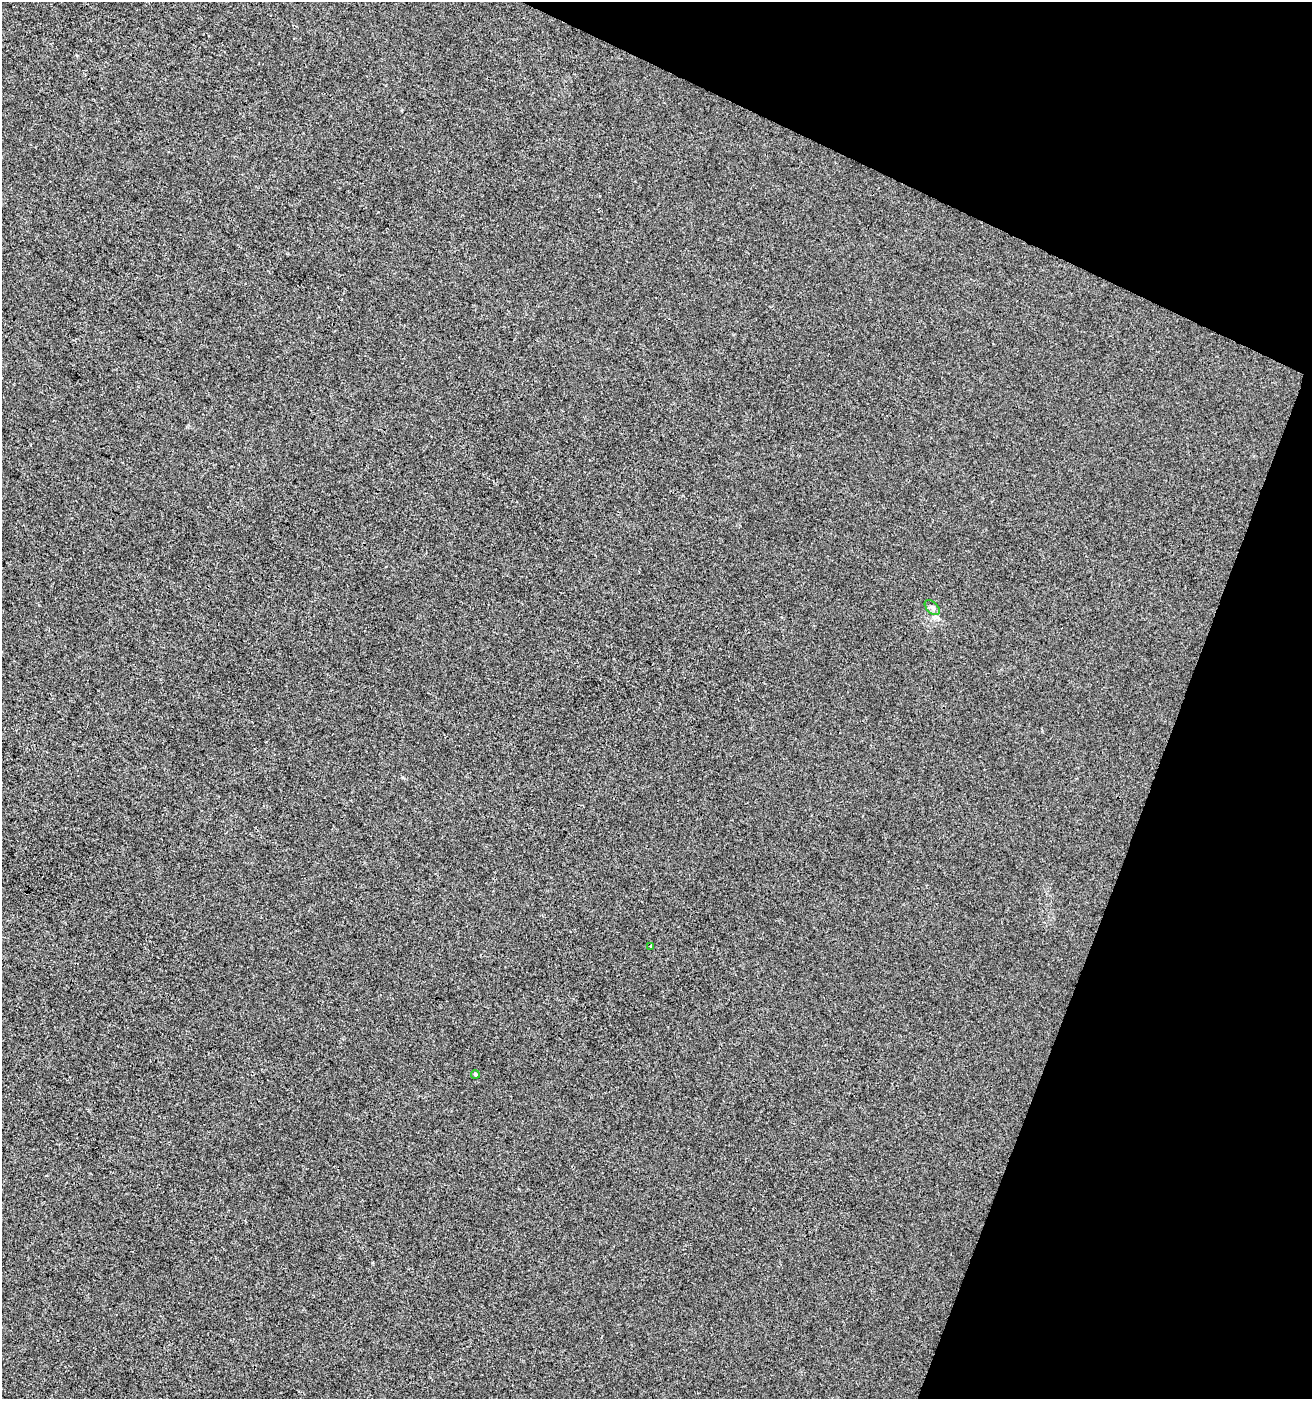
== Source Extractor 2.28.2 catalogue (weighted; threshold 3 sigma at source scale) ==
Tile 8 of 4 x 4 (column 4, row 2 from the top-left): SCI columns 4139-5448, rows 2802-4198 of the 5721 x 5596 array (HDU 1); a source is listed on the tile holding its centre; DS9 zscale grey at full resolution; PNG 1314 x 1401 px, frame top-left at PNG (2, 2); each listed source drawn as its Kron ellipse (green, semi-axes under 4 px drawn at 4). Shown black and unused: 19% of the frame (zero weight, under 3 of 4 exposures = <1% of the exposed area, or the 3 px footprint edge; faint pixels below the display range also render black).
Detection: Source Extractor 2.28.2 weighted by HDU 2 'WHT'; one run over the whole footprint, this tile lists its part. Background -5.16e-04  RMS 0.0034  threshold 0.0155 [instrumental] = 3 sigma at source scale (4.5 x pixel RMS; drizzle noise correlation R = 1.50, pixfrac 1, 0.0396/0.0396 arcsec/px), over >= 5 px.
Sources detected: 3; all 3 listed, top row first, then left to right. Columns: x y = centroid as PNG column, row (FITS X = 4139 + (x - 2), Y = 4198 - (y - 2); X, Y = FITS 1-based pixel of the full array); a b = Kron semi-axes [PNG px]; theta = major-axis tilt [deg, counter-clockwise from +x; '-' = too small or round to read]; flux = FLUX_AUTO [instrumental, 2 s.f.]
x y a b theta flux
932 608 9 5 -45 1
651 946 3 3 - 0.49
475 1074 4 4 - 0.58